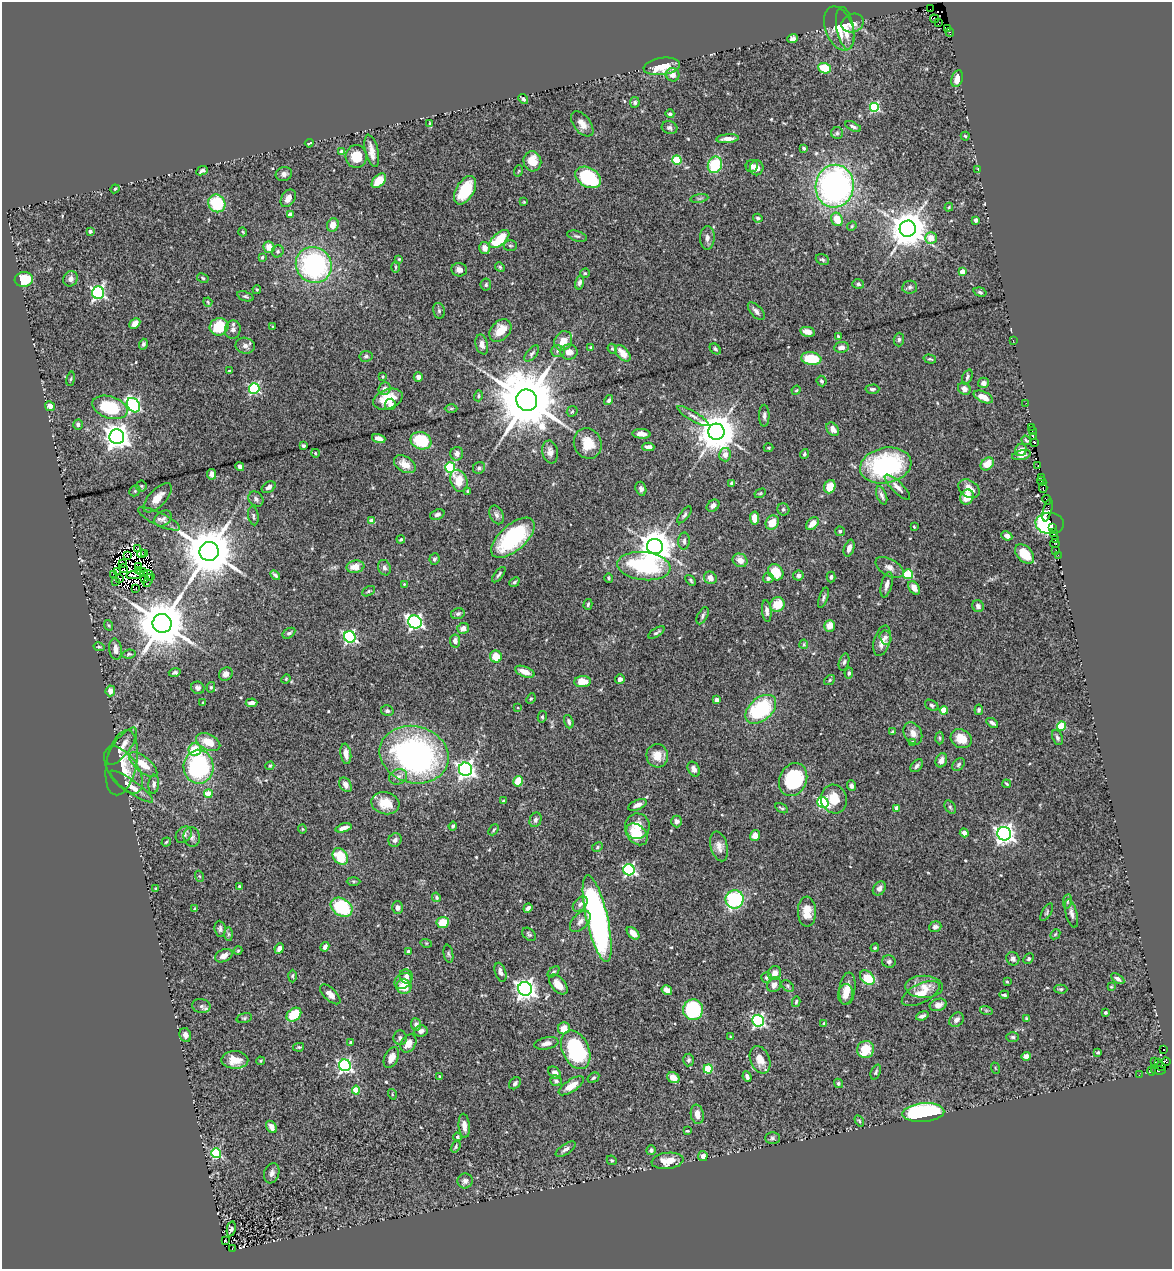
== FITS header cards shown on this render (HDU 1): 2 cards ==
NAXIS1  =                 1170
NAXIS2  =                 1267

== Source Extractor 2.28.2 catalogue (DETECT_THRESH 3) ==
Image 1170 x 1267 px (HDU 1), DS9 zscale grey, 1 PNG px = 1 image px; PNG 1174 x 1271 px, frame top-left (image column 1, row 1267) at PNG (2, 2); each listed source drawn as its Kron ellipse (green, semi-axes under 4 px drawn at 4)
Background 0.68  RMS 0.04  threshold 0.12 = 3 sigma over >= 5 px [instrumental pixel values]
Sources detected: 545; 6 with non-positive FLUX_AUTO (blend fragments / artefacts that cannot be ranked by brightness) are neither listed nor drawn; of the other 539, the 500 brightest by FLUX_AUTO listed and drawn (39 fainter detections omitted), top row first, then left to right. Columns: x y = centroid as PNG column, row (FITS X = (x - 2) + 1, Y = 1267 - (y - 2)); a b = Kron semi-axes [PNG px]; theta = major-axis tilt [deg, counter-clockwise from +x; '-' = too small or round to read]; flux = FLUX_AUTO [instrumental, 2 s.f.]
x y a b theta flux
930 9 2 2 - 3.8
934 19 4 2 - 50
939 22 3 2 - 6.4
853 23 11 9 19 18
839 28 23 13 -69 51
845 28 21 8 -80 43
948 29 2 2 - 6.8
950 32 4 3 - 56
793 39 5 4 - 11
662 66 18 8 8 72
824 68 6 5 - 110
673 75 7 6 - 19
957 79 9 5 72 23
523 99 5 4 - 6
635 102 5 5 - 5.6
874 107 5 5 - 210
670 114 4 4 - 5.1
430 123 4 3 - 4.7
582 124 15 8 -52 25
853 126 8 3 -23 6.2
670 128 8 6 -17 7.9
837 133 6 6 - 5.8
965 136 4 4 - 3.3
728 139 11 4 4 16
309 143 4 2 - 3
804 148 3 3 - 4.4
372 151 16 6 -76 22
342 152 4 4 - 24
356 156 11 10 - 54
677 160 4 4 - 100
532 161 10 8 -75 54
715 165 8 7 - 120
752 166 6 6 - 11
757 168 7 6 - 18
978 169 3 2 - 19
202 171 6 3 24 7.1
518 171 6 3 69 2.7
284 174 8 6 18 12
588 177 14 9 -30 210
379 181 8 5 44 54
835 186 21 19 83 890
115 189 4 4 - 3.1
465 190 16 8 60 100
288 198 9 6 57 17
699 198 9 4 9 5.2
524 202 4 3 - 2.6
217 203 9 8 - 120
949 207 4 4 - 3.2
290 215 4 4 - 24
758 218 4 4 - 4.3
837 219 7 5 -67 49
976 220 4 3 - 11
333 225 7 6 - 24
852 226 5 4 - 3.3
908 229 8 8 - 7300
90 231 3 3 - 8.3
243 232 4 3 - 2.4
577 236 10 5 -17 7
707 238 12 7 88 11
931 238 6 5 - 62
499 239 12 6 41 100
510 245 6 5 - 4.5
269 247 6 5 - 32
485 248 6 5 - 18
278 251 6 5 - 7
262 257 3 3 - 5.3
399 259 4 4 - 2.6
822 260 7 5 -26 5.5
314 265 18 17 - 440
396 267 6 4 -89 3.4
500 267 5 4 - 3.5
459 270 8 6 -8 11
962 272 4 4 - 23
585 273 4 4 - 3.3
203 278 6 4 -29 4
24 279 9 7 6 63
71 279 8 7 - 13
579 283 7 4 76 7.5
858 284 6 4 -16 5.2
486 285 6 5 - 5.9
910 287 7 6 - 6.6
257 289 4 3 - 3.3
980 292 7 4 -16 5.2
98 293 6 6 - 640
245 296 8 4 -19 5.3
208 302 4 3 - 3.3
439 311 8 6 -76 5.7
756 311 11 5 -48 10
135 323 6 4 45 18
219 327 9 8 - 100
273 327 3 3 - 2.4
233 330 9 7 76 12
500 330 13 9 47 47
807 332 7 5 -11 17
838 336 4 2 - 2.6
899 340 7 5 87 5.3
1013 340 2 2 - 53
563 341 10 8 60 33
143 344 5 4 - 5.7
482 344 10 6 -76 14
245 346 9 8 - 12
591 347 4 3 - 3.1
841 347 7 5 6 13
612 349 5 4 - 3.2
715 349 6 4 -45 4.5
558 351 7 6 - 6.6
569 352 8 7 - 17
532 353 10 5 50 6.4
623 353 10 5 -50 35
366 356 6 5 - 5.9
811 359 10 6 -8 82
930 359 6 3 -17 3.3
229 371 3 3 - 3.3
383 377 3 3 - 3.1
418 377 5 4 - 10
967 377 8 5 68 6
71 379 7 3 81 3.2
821 381 5 5 - 5.4
983 383 5 5 - 11
254 388 5 5 - 280
385 389 6 6 - 12
872 389 7 4 4 6.5
964 389 6 6 - 14
796 390 5 4 - 3
478 396 5 4 - 4
983 397 10 5 -25 23
388 399 15 9 21 68
527 400 11 10 - 29000
609 400 5 3 - 6
1026 403 2 2 - 5
390 404 6 5 - 14
133 405 8 6 -53 460
50 406 5 4 - 14
110 407 18 11 -17 140
451 408 6 4 0 3.9
572 411 6 5 - 3.2
693 416 18 4 -31 12
764 416 11 5 90 8.9
78 425 5 4 - 6.3
1031 427 2 2 - 3.5
833 429 7 5 -51 18
1032 431 2 2 - 3.3
716 432 8 8 - 8200
641 434 9 5 -4 15
117 437 7 7 - 2700
1033 437 3 3 - 35
379 439 7 4 -18 16
1026 440 5 3 - 3.4
421 441 10 8 -21 110
1035 442 3 2 - 21
588 443 15 13 -65 51
303 446 4 3 - 5.5
648 447 6 4 2 10
769 448 5 3 - 3.2
1021 450 6 5 - 21
550 452 11 8 -80 17
315 453 4 3 - 2.8
457 454 7 6 - 12
804 454 5 4 - 4.8
725 455 6 6 - 16
1021 455 9 5 11 12
405 464 12 7 -31 28
987 464 7 5 43 36
886 465 26 17 12 400
1038 465 2 2 - 5.8
240 467 4 4 - 7.7
450 468 5 5 - 230
479 468 6 5 - 7
212 474 5 4 - 11
1041 477 3 2 - 9.2
459 481 11 8 -69 52
1042 481 5 2 - 20
732 483 4 3 - 5.9
141 486 5 5 - 3.6
269 487 7 5 33 8.8
830 487 7 5 68 50
897 487 17 5 -44 17
1043 488 5 3 - 50
641 489 7 5 -73 8.3
969 489 12 8 -32 39
135 491 6 5 - 4
468 491 3 3 - 3.7
760 493 6 4 30 3.2
882 495 9 5 -69 8.9
967 497 8 6 66 41
158 498 18 8 47 29
256 499 8 6 -44 8
1047 500 5 3 - 17
713 506 7 5 38 11
783 509 6 5 - 5.2
1048 510 11 3 76 90
437 514 7 5 22 8.9
496 515 10 6 -65 12
684 515 10 4 53 6
253 516 9 5 -80 7
163 518 9 7 38 9
755 518 6 4 -86 30
159 519 23 6 -26 17
372 521 4 4 - 40
772 523 7 6 - 42
1050 523 14 10 -5 230
812 524 7 5 47 22
914 527 4 3 - 2.4
1053 528 3 2 - 26
840 531 5 4 - 4.3
1053 532 2 2 - 13
1007 536 5 4 - 11
513 538 26 13 41 250
401 539 4 3 - 4
1055 540 3 2 - 4.2
684 541 8 6 88 8.9
1055 543 5 2 - 8.2
655 546 8 7 - 5500
849 548 9 5 72 16
137 549 2 2 - 4
209 551 9 9 - 17000
1056 551 2 2 - 4.3
145 553 3 2 - 4.5
142 554 4 2 - 4
1025 554 11 7 -46 53
1058 555 3 2 - 5.3
127 556 3 2 - 5.9
434 559 6 5 - 5.8
740 560 8 6 -30 21
122 564 3 2 - 3.2
644 566 26 14 -6 300
138 567 4 3 - 4.7
355 567 9 6 9 31
889 567 15 8 -30 18
384 568 8 6 -67 9.5
124 569 4 2 - 3.2
117 571 3 3 - 3.7
138 571 2 2 - 3.1
142 572 6 3 -28 8.4
776 572 9 7 -53 54
113 574 2 2 - 510
908 574 5 5 - 130
135 575 9 2 6 13
149 575 6 4 -37 4.2
275 575 6 3 -45 5.6
499 575 9 3 52 4.9
798 576 5 5 - 8.2
831 577 5 4 - 6.8
609 578 5 4 - 3.3
710 578 6 6 - 19
768 578 5 5 - 8.7
120 579 3 2 - 4
144 579 3 2 - 3.8
691 580 6 4 -48 4.2
116 581 2 2 - 4.8
148 581 7 2 71 5.9
514 582 5 4 - 4.7
404 584 4 3 - 2.4
887 585 13 5 75 15
914 588 7 5 -56 21
135 589 3 2 - 4.3
368 591 7 4 28 4.2
823 598 10 4 70 5.9
588 604 5 4 - 3.9
777 605 7 7 - 50
978 606 6 5 - 9.2
767 611 11 5 -84 11
458 614 7 5 12 6.2
703 616 9 5 61 6.5
415 622 7 6 - 690
162 623 9 9 - 16000
108 625 5 3 - 2.8
830 626 6 5 - 27
463 628 6 5 - 18
656 632 9 3 31 5.3
289 633 7 4 33 5.8
350 637 6 5 - 470
885 637 7 5 -75 8.5
455 641 6 5 - 13
882 641 15 8 74 22
804 644 4 4 - 3
99 647 5 4 - 3.7
116 649 11 6 -82 18
129 654 6 4 9 5.2
496 656 6 6 - 42
844 662 9 5 74 6
525 672 10 5 -20 26
175 673 6 4 14 5.2
849 673 5 4 - 4.7
226 674 7 6 - 12
286 679 5 4 - 2.7
620 679 5 4 - 8.7
830 680 6 4 39 4
582 682 8 5 3 47
211 687 5 4 - 4.3
198 688 7 6 - 10
110 691 5 4 - 16
531 699 5 4 - 3.2
716 700 4 4 - 18
203 703 3 3 - 2.7
252 703 6 4 5 12
932 705 7 5 -29 5
518 708 4 3 - 2.5
761 709 18 11 41 250
944 710 4 4 - 54
979 710 5 4 - 4.2
387 711 6 5 - 6.1
542 717 5 4 - 4.1
569 722 7 4 -72 6.5
992 723 6 3 -32 8.9
1062 726 4 4 - 100
893 732 4 3 - 4.5
913 733 12 8 -62 19
939 738 6 4 -88 4.4
1057 738 8 5 -69 6.7
961 739 11 9 -29 41
208 742 13 7 -26 46
912 743 4 4 - 14
122 746 22 8 53 26
195 750 6 6 - 75
346 754 10 5 -82 17
414 755 35 28 -15 850
657 756 12 11 - 36
941 760 7 5 67 16
122 763 33 15 79 51
143 764 17 7 -39 45
959 764 7 5 48 6.1
270 766 4 3 - 2.8
917 766 7 5 47 7.4
198 767 17 15 -88 330
466 769 7 6 - 1100
694 769 8 5 -62 13
123 770 27 14 -56 43
398 777 9 7 26 15
793 780 17 13 65 210
518 781 5 4 - 56
154 784 9 5 84 8.1
1007 784 4 2 - 3.3
345 785 8 5 -58 12
851 786 5 4 - 8
132 787 26 6 -35 29
208 794 4 4 - 63
834 799 14 13 - 49
504 801 4 3 - 7.7
823 802 6 5 - 260
385 803 14 11 -14 49
637 805 10 5 23 13
950 807 7 5 -59 4.7
781 808 7 4 -31 4.7
897 808 4 4 - 27
535 820 7 5 67 8.5
677 821 6 5 - 11
453 826 4 3 - 4.8
637 826 13 12 - 33
344 828 8 4 16 15
302 829 4 4 - 2.8
494 830 6 3 50 3.3
964 833 4 4 - 12
637 834 12 9 -45 67
1004 834 7 6 - 1300
184 835 9 7 50 9.3
755 835 5 5 - 19
192 837 10 8 -76 11
395 840 7 6 - 12
166 842 5 3 - 3.4
719 846 15 8 -75 19
597 847 5 4 - 3.9
340 856 9 7 -53 85
629 870 6 5 - 430
199 876 5 3 - 2.8
353 881 7 3 -1 3.4
239 886 3 3 - 4.2
879 888 8 6 54 11
156 889 3 3 - 3.8
436 897 5 4 - 4.7
735 899 9 9 - 270
1067 901 7 4 82 4.4
580 904 9 5 46 8.9
342 907 12 8 -31 180
398 908 6 5 - 12
528 908 5 4 - 7.8
195 909 4 4 - 3.7
807 912 15 9 -89 37
1047 912 10 4 60 4.7
1071 913 14 5 -75 12
597 919 44 10 -77 1000
580 921 13 7 46 15
443 922 6 5 - 57
935 927 6 5 - 8.9
220 929 8 5 -84 6.8
633 933 7 4 -46 21
228 934 7 4 -89 5.2
529 934 8 5 -46 5.4
1055 934 6 4 45 3.3
426 943 6 3 -17 2.9
325 947 5 4 - 9.7
279 948 5 4 - 12
875 948 4 3 - 3.7
238 950 4 3 - 2.4
408 951 4 4 - 4.6
448 954 9 4 -79 5.4
224 956 9 6 26 17
1013 959 7 6 - 9.4
1029 959 6 4 49 5.2
889 962 7 6 - 7.3
500 972 10 5 -72 11
554 972 7 4 42 5.1
775 973 7 6 - 17
292 976 6 4 89 3.6
406 976 7 6 - 9.7
766 977 5 5 - 4.7
867 978 8 6 -43 88
1118 979 7 4 -33 8.7
403 981 9 7 30 13
1007 982 3 3 - 3
558 985 12 7 -49 34
774 985 8 6 54 16
788 986 7 4 -38 4.9
404 987 7 7 - 40
924 987 18 11 -1 35
1111 987 4 3 - 2.5
525 989 7 6 - 1600
847 989 16 8 82 26
1061 989 6 4 -1 4.2
667 990 5 4 - 20
921 993 21 9 27 42
330 994 13 6 -44 22
845 994 10 7 84 25
1004 995 5 3 - 5.3
796 1002 5 3 - 3.6
938 1005 9 6 18 19
201 1006 9 7 -10 9
693 1010 10 10 - 210
986 1010 6 4 -19 3.3
1105 1012 3 3 - 5.7
294 1015 8 6 39 76
922 1016 6 4 20 8.2
244 1018 8 5 15 4.9
1027 1019 4 3 - 3.8
956 1020 8 6 42 12
758 1021 6 6 - 490
824 1023 3 3 - 5.7
416 1024 6 5 - 13
564 1028 6 6 - 27
421 1031 7 5 9 10
185 1035 7 5 -70 11
730 1037 4 3 - 2.6
1013 1037 6 5 - 4.6
400 1038 7 6 - 7.8
350 1042 4 3 - 2.4
408 1043 10 7 57 23
546 1043 12 6 11 13
299 1047 5 4 - 3.3
866 1049 9 8 - 61
1164 1049 3 3 - 22
576 1050 20 13 -65 280
1098 1053 3 3 - 3.4
1026 1056 4 4 - 17
391 1058 11 6 63 25
235 1060 13 8 -1 38
689 1060 6 5 - 5.9
760 1060 14 9 -69 32
260 1061 4 4 - 2.8
1155 1062 2 2 - 7.9
1159 1062 3 2 - 6.3
1166 1062 4 3 - 10
345 1065 6 5 - 550
1161 1067 5 3 - 26
995 1068 6 3 -71 2.6
708 1069 4 4 - 130
1159 1070 7 3 -1 150
1151 1071 4 4 - 23
876 1072 8 4 68 5.2
555 1073 7 5 -47 12
1139 1075 3 2 - 4
439 1076 4 3 - 2.6
747 1077 5 4 - 9
593 1078 6 4 33 4.3
673 1078 6 5 - 26
556 1081 6 5 - 6.7
515 1083 7 5 46 7.3
838 1083 5 4 - 4.8
571 1086 14 6 34 32
356 1090 4 4 - 83
392 1094 5 3 - 2.5
923 1113 21 9 5 510
697 1114 10 6 -80 22
859 1121 6 4 -58 3.6
464 1126 12 5 -85 20
272 1127 7 4 -55 14
687 1131 3 3 - 3.8
457 1137 4 4 - 6.3
772 1138 7 5 0 6.2
456 1147 6 4 56 3.7
566 1149 11 5 34 10
651 1150 5 4 - 7.1
216 1153 5 5 - 220
703 1156 5 4 - 13
612 1160 5 4 - 3.5
667 1161 16 8 7 39
272 1173 10 7 71 12
465 1181 8 7 - 9.6
231 1229 7 4 78 15
225 1241 3 2 - 3.3
232 1249 3 2 - 7.5
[39 fainter detections neither listed nor drawn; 6 non-positive-flux detections neither listed nor drawn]